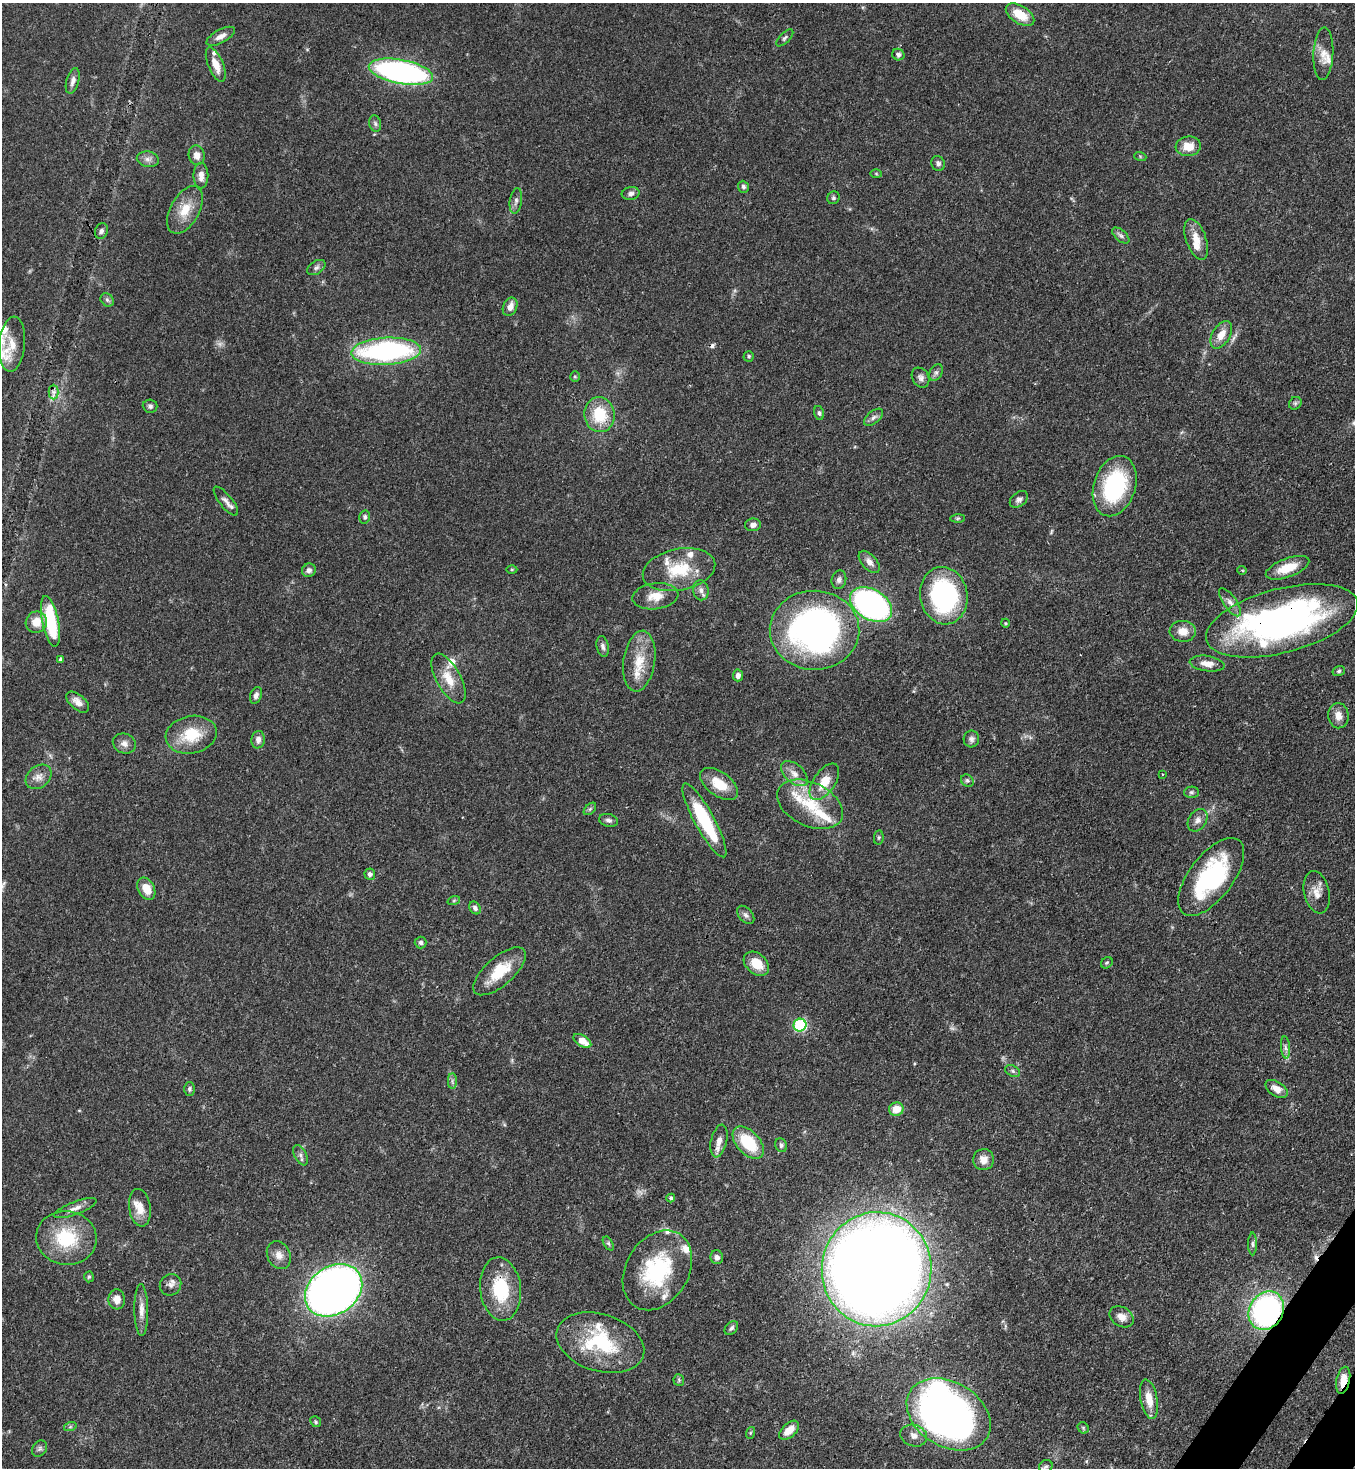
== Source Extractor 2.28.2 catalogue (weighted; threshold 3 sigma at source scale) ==
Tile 6 of 4 x 4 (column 2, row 2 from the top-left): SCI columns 1717-3069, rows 2990-4455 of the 6000 x 5978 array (HDU 1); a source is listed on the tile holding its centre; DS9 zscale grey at full resolution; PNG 1357 x 1470 px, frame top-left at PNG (2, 3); each listed source drawn as its Kron ellipse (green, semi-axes under 4 px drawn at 4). Shown black and unused: <1% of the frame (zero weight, under 3 of 4 exposures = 7% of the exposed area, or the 3 px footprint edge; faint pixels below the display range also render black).
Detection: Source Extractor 2.28.2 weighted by HDU 2 'WHT'; one run over the whole footprint, this tile lists its part. Background 0.0701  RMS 0.0036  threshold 0.016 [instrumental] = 3 sigma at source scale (4.5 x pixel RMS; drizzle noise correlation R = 1.50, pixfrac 1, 0.05/0.05 arcsec/px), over >= 5 px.
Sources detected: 166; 1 too faint to see at this stretch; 1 inside a brighter object's white glare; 2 cosmic-ray / hot-pixel residue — neither listed nor drawn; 15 inside a brighter listed object's ellipse — not listed separately; the other 147 listed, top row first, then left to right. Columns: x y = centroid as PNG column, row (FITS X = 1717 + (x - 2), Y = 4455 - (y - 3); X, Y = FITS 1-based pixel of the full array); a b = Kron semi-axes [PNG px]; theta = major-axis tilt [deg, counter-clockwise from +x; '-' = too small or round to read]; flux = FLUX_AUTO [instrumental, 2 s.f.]
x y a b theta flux
1020 15 16 9 -32 7.7
221 36 16 6 28 2.2
785 38 11 5 45 0.85
1323 54 26 10 87 4.2
898 55 6 5 - 1
216 65 18 7 -67 4.5
401 72 33 12 -11 94
73 81 13 6 74 1.7
375 123 8 6 -73 0.92
1188 146 13 10 6 5.5
197 155 10 8 -79 2.4
1140 156 6 4 -19 0.47
148 159 11 7 -10 1.7
938 163 7 6 - 1
876 174 6 4 -2 0.41
201 176 13 7 -89 2.6
743 187 6 5 - 0.91
631 193 9 6 9 1.3
833 198 6 6 - 0.68
516 201 13 6 81 1.4
185 210 26 14 60 7.4
101 231 8 6 67 1.2
1121 235 10 5 -41 1.1
1196 239 21 10 -71 5.1
316 268 10 6 32 1.2
107 300 7 6 - 0.92
510 307 9 7 66 2.7
1221 335 15 9 60 4.1
12 344 27 13 85 5.4
386 351 35 13 3 73
749 356 5 5 - 0.57
936 373 9 6 63 1.1
575 377 5 5 - 0.51
921 378 10 8 -57 1.5
54 392 7 5 90 1.2
1295 403 7 5 45 0.75
150 406 7 6 - 0.95
819 413 7 4 -75 0.76
599 415 17 15 -83 13
874 417 11 6 39 1.4
1115 486 31 21 71 37
1019 499 10 7 38 1.3
226 501 18 6 -51 2
365 517 6 5 - 0.84
958 518 7 4 1 0.51
753 525 8 6 9 1.5
869 562 13 7 -48 2.1
1287 568 23 9 20 8.2
309 570 7 6 - 1.5
512 570 5 3 - 0.37
679 570 37 20 12 15
1242 570 5 3 - 0.37
839 580 9 7 76 1.2
701 590 10 7 -81 1.7
655 596 23 13 7 5.9
944 596 29 23 -80 59
1230 602 16 6 -54 2.3
871 605 23 15 -31 94
50 621 26 8 -79 23
1282 621 78 32 15 150
36 622 11 10 - 4.6
1005 623 4 3 - 0.3
814 630 45 39 -2 120
1183 631 13 10 -3 4
603 647 10 6 -77 1.2
61 659 4 3 - 0.87
639 661 31 16 82 9.3
1207 664 17 7 -8 3.3
1339 671 6 5 - 0.64
738 675 6 5 - 1.4
448 679 27 12 -61 6.8
256 695 9 5 71 1.4
78 702 13 7 -41 2.6
1338 716 12 10 -83 3.1
191 735 26 18 11 12
971 739 8 7 - 1.2
258 740 9 6 81 1.8
124 744 12 9 -24 2.1
794 774 16 9 -41 3.1
1162 774 3 2 - 0.28
39 777 14 10 40 2.8
967 781 7 5 -43 0.84
824 782 21 11 56 6.5
719 784 22 12 -36 8.1
1191 792 7 5 1 0.77
810 804 35 22 -25 15
590 809 7 4 45 0.66
608 820 10 6 -13 1.2
704 820 42 10 -61 24
1198 820 12 8 56 2
879 837 7 4 83 0.56
370 874 6 5 - 1.1
1211 877 46 22 53 42
146 889 12 8 -63 5
1317 892 21 12 -78 4.2
454 900 6 4 19 0.48
475 908 7 5 -57 1.1
746 915 10 6 -49 1.2
421 943 6 6 - 0.92
1107 963 6 5 - 0.6
756 964 14 10 -40 6.9
500 971 32 14 41 11
800 1025 6 6 - 41
582 1041 10 5 -33 4.8
1285 1047 11 4 -85 1.2
1013 1071 8 5 -28 0.83
452 1081 8 4 90 0.84
189 1089 7 5 -90 0.76
1277 1089 12 7 -32 3.3
896 1109 7 6 - 4.8
719 1141 17 8 77 2.9
748 1143 19 11 -47 16
781 1145 7 6 - 1
301 1155 11 6 -63 1.3
983 1159 10 10 - 3.1
671 1198 4 4 - 0.82
75 1208 22 6 20 2.4
140 1208 19 11 -81 4.7
66 1238 30 27 -8 20
608 1243 8 4 -58 0.72
1253 1244 11 4 -90 0.99
279 1255 14 11 -63 3.1
717 1257 7 6 - 1.5
877 1269 57 55 80 970
657 1270 43 31 59 33
89 1277 5 4 - 0.54
170 1285 11 10 - 1.8
501 1289 32 20 -83 19
334 1290 31 23 36 300
117 1299 10 8 -84 3.2
141 1310 26 7 -89 3.2
1266 1311 20 17 57 82
1122 1317 13 9 -32 2.9
731 1328 8 5 48 0.86
600 1343 45 28 -18 28
679 1380 6 5 - 0.51
1343 1380 14 6 77 4.8
1149 1399 20 8 -79 4.9
949 1414 45 32 -31 190
316 1422 6 5 - 0.67
70 1427 6 4 19 0.57
1083 1428 6 5 - 0.52
789 1430 12 7 43 4.5
750 1433 6 4 71 0.41
914 1436 13 10 -19 2.6
40 1449 9 7 53 1
1046 1467 7 6 - 0.87
Overlapping masked pixels (flux is a lower limit): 5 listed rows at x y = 1282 621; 501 1289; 1266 1311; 1343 1380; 949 1414